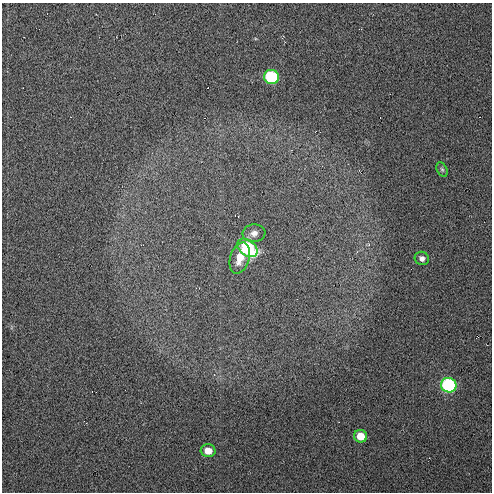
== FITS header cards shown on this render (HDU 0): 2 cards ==
NAXIS1  =                  490 / Axis length
NAXIS2  =                  490 / Axis length

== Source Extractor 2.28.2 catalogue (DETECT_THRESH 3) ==
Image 490 x 490 px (HDU 0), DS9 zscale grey, 1 PNG px = 1 image px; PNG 494 x 494 px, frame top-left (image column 1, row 490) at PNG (2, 3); each listed source drawn as its Kron ellipse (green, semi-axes under 4 px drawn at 4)
Background 52.7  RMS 3.1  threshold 9.44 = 3 sigma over >= 5 px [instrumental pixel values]
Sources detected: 9; all 9 listed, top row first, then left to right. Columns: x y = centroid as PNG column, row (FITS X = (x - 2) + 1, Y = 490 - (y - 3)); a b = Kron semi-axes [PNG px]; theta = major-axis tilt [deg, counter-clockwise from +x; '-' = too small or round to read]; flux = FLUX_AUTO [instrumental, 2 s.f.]
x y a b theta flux
272 77 7 7 - 21000
442 169 7 5 -62 420
254 233 11 9 6 1200
247 248 11 7 -38 18000
240 258 16 9 73 3300
422 258 7 6 - 860
449 385 8 7 - 33000
361 436 6 6 - 3400
208 451 7 6 - 2100